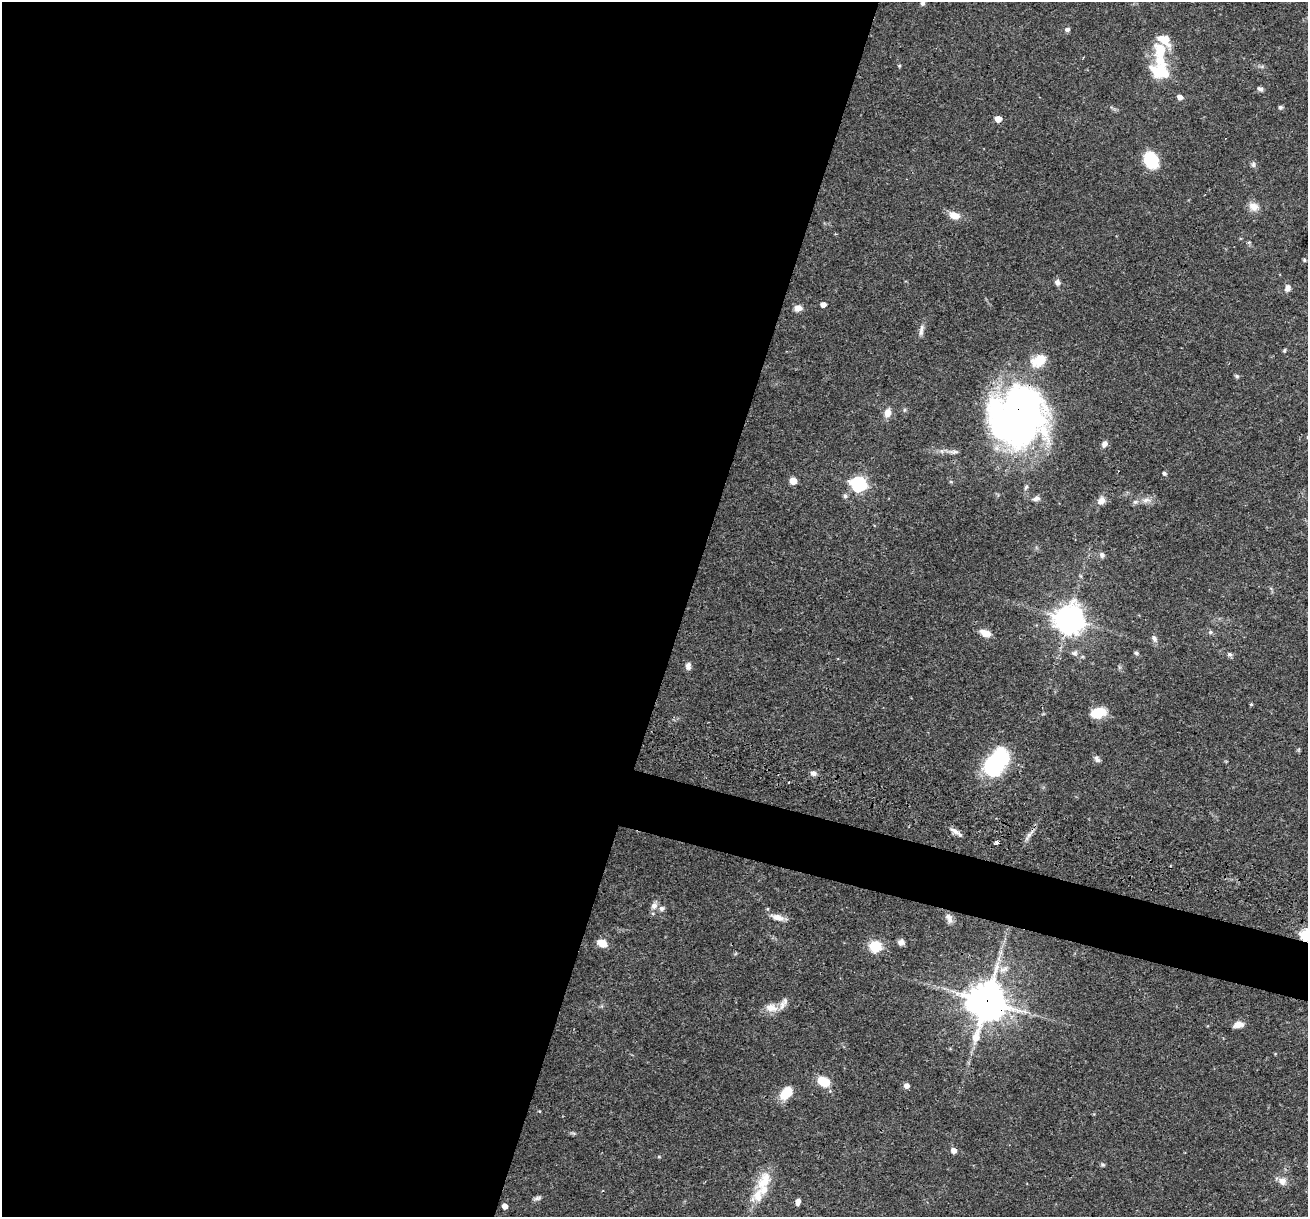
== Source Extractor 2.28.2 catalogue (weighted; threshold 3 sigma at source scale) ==
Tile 5 of 4 x 4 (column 1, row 2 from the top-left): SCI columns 1-1306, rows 2684-3898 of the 5240 x 5301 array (HDU 1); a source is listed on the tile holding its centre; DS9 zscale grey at full resolution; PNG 1310 x 1219 px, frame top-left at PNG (2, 2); no overlay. Shown black and unused: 55% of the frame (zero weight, under 3 of 4 exposures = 3% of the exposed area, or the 3 px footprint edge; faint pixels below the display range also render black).
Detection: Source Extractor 2.28.2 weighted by HDU 2 'WHT'; one run over the whole footprint, this tile lists its part. Background 0.0564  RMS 0.0032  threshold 0.0146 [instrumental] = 3 sigma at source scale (4.5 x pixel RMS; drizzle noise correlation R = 1.50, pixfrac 1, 0.05/0.05 arcsec/px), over >= 5 px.
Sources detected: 82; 2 inside a brighter object's white glare — not listed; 6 inside a brighter listed object's ellipse — not listed separately; the other 74 listed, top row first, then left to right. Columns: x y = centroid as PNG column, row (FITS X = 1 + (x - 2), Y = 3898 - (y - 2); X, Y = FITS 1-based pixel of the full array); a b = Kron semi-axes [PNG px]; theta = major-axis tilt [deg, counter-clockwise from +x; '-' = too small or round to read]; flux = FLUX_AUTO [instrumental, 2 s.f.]
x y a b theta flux
922 3 5 5 - 0.77
1067 29 5 5 - 1.1
1160 50 19 14 -76 8.1
899 66 4 4 - 0.39
1161 72 25 15 -22 10
1260 89 7 5 -28 0.81
1180 97 5 4 - 2
1280 107 5 5 - 0.75
998 119 5 5 - 3.4
1151 160 16 12 -66 14
1253 164 8 6 90 0.79
1253 206 13 10 -28 2.7
954 215 11 7 -21 3.7
1304 260 5 4 - 0.36
1057 282 7 6 - 1.3
1288 288 9 7 64 1.5
823 304 5 4 - 1.9
798 308 8 6 10 2.3
921 329 13 5 72 1.5
1284 350 5 4 - 0.41
1039 361 21 14 32 6.5
1237 376 6 5 - 0.52
888 413 10 7 73 2.6
1019 416 56 49 76 160
1105 444 7 6 - 1.5
1164 473 5 4 - 0.67
793 481 5 5 - 5.5
951 482 5 3 - 0.35
858 484 7 6 - 74
1026 487 7 4 58 0.62
845 496 6 6 - 0.68
1036 499 10 6 12 1.2
1101 500 10 9 - 2
1146 500 12 6 9 1.8
1102 555 7 6 - 0.9
1069 619 10 9 - 410
1210 632 6 6 - 0.62
986 633 10 7 -22 3.9
1154 638 9 6 -53 1.1
1074 653 9 8 - 1
1136 653 6 5 - 0.55
1230 654 6 5 - 0.64
688 666 9 6 -86 1.3
1251 704 4 4 - 0.41
1098 713 13 8 11 9.3
1097 759 10 6 -53 0.93
996 762 29 20 47 28
813 773 8 6 -21 1.3
788 783 3 3 - 0.64
955 831 16 5 -33 1.7
1029 835 8 5 45 1.1
996 842 4 3 - 1.2
654 906 9 8 - 1.7
662 908 7 6 - 1
778 917 20 8 -17 2.6
949 918 14 7 -64 1.8
1306 935 6 6 - 33
901 942 7 7 - 1.4
602 943 9 7 -24 4
875 946 6 6 - 31
986 1001 15 13 74 740
771 1008 16 10 -14 3.3
1238 1025 10 6 13 2.8
824 1081 13 9 -27 6.5
907 1085 5 5 - 1.9
786 1093 15 9 49 6.5
954 1150 5 5 - 2.3
659 1157 5 3 - 0.33
1103 1165 6 4 -19 0.46
764 1181 30 16 63 7.7
1282 1181 11 9 -24 2
537 1198 9 5 9 0.87
798 1202 7 4 78 1.5
505 1206 5 4 - 2.4
Overlapping masked pixels (flux is a lower limit): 3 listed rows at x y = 1019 416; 1306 935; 986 1001
Isophote crosses this tile's border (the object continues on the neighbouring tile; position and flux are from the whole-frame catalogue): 1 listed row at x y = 1306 935